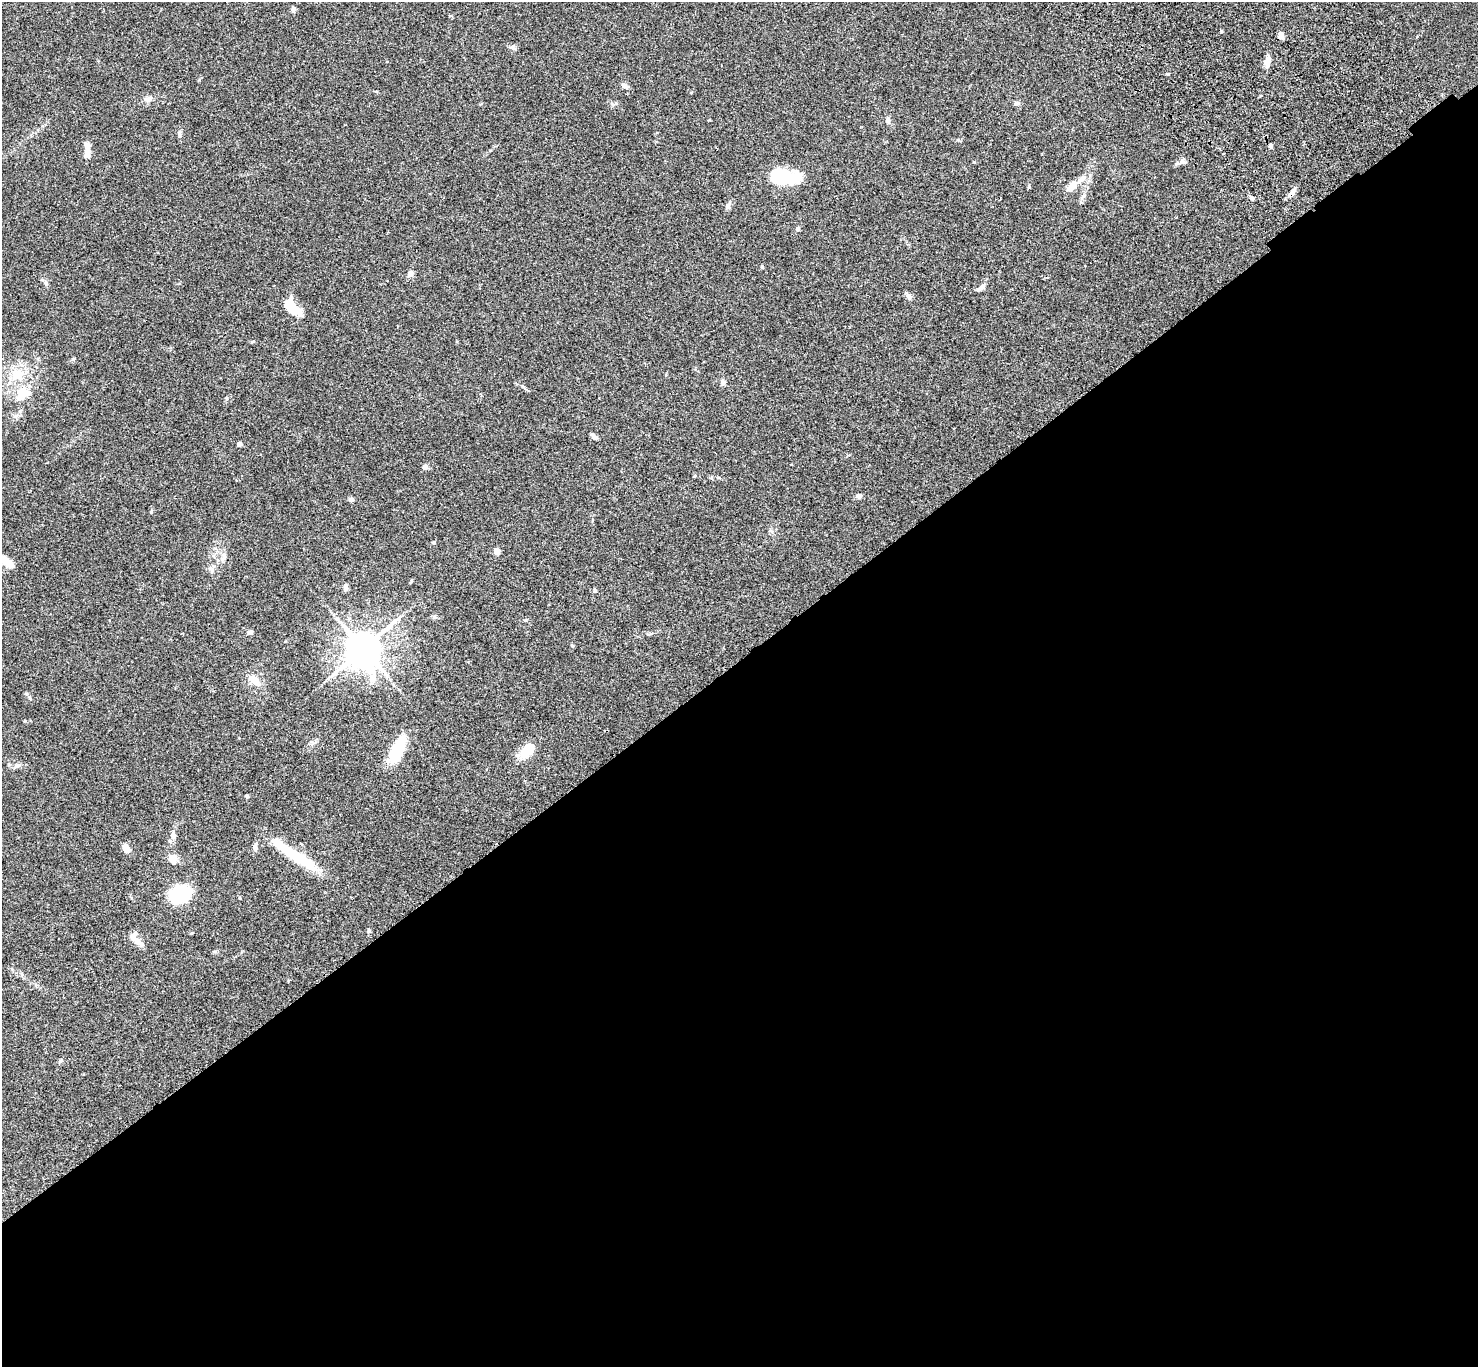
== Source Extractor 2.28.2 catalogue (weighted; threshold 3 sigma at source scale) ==
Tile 15 of 4 x 4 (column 3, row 4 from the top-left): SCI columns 3057-4532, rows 385-1749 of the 6108 x 6089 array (HDU 1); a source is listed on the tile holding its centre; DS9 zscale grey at full resolution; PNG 1480 x 1369 px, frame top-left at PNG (2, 2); no overlay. Shown black and unused: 52% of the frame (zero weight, under 3 of 4 exposures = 6% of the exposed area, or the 3 px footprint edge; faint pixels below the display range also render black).
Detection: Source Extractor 2.28.2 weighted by HDU 2 'WHT'; one run over the whole footprint, this tile lists its part. Background 0.059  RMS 0.0051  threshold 0.0231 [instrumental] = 3 sigma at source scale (4.5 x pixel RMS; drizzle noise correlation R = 1.50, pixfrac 1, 0.05/0.05 arcsec/px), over >= 5 px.
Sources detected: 66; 2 inside a brighter object's white glare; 1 long thin detection or spike segment (spike, bleed or trail) — not listed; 1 inside a brighter listed object's ellipse — not listed separately; the other 62 listed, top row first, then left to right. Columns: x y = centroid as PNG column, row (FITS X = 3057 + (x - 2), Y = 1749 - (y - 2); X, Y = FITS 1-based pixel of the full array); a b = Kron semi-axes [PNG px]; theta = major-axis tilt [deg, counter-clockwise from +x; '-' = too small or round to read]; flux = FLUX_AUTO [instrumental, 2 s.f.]
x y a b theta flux
293 9 8 6 -86 1.1
1281 35 9 6 -75 1.8
513 47 8 6 -35 1.2
1267 62 10 7 78 3.7
1168 74 4 4 - 0.51
625 86 11 6 -30 1.6
691 93 5 3 - 0.38
148 99 9 7 12 2.4
1017 103 7 6 - 1.2
888 120 8 6 -85 1.4
180 134 9 5 -86 1.2
1271 145 4 4 - 1.5
87 152 20 7 89 4.1
1183 162 11 6 -31 1.6
783 178 28 14 2 32
1072 186 15 7 47 5.7
1292 192 13 5 51 2.5
1252 198 7 5 -48 1
728 206 12 6 70 1.5
798 229 5 5 - 1.1
762 266 5 3 - 0.48
410 273 8 7 - 2
46 283 6 5 - 0.97
981 288 14 5 34 1.6
909 296 10 6 -55 1.8
291 307 18 9 -46 15
73 359 6 4 31 0.63
17 375 20 16 38 11
723 383 9 6 80 1.3
23 393 24 16 38 11
594 436 8 5 -41 1.7
240 444 4 4 - 1.8
425 467 7 6 - 1.6
695 476 5 4 - 0.49
859 495 7 6 - 1.3
351 500 8 6 -21 1.1
434 542 6 4 6 0.58
497 551 6 6 - 2.8
224 557 12 7 68 2.2
6 561 23 7 -37 6.6
211 569 9 6 -56 1.6
346 587 10 5 -85 1.4
595 591 6 3 18 0.51
434 617 7 4 18 0.78
250 632 6 5 - 1.2
572 646 5 4 - 0.61
363 649 12 11 - 970
372 678 14 10 -87 4.3
254 680 19 9 -39 5.3
26 694 6 4 -18 0.61
397 750 31 12 66 20
527 751 17 10 42 11
18 765 7 6 - 1.4
247 796 5 4 - 0.66
173 835 14 7 90 2.5
255 847 11 5 88 1.7
126 848 9 6 -53 3.9
286 849 49 13 -35 18
173 859 15 10 -85 3.9
180 894 13 10 15 55
369 931 6 5 - 0.73
135 939 22 8 -47 4.4
Overlapping masked pixels (flux is a lower limit): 1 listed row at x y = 1292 192
Isophote crosses this tile's border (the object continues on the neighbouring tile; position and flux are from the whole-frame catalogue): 1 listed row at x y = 6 561
Unlisted compact peaks at least as high as the median listed source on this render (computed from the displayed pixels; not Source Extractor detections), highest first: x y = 151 512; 1029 187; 25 721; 526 620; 974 162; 227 398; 253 341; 958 140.